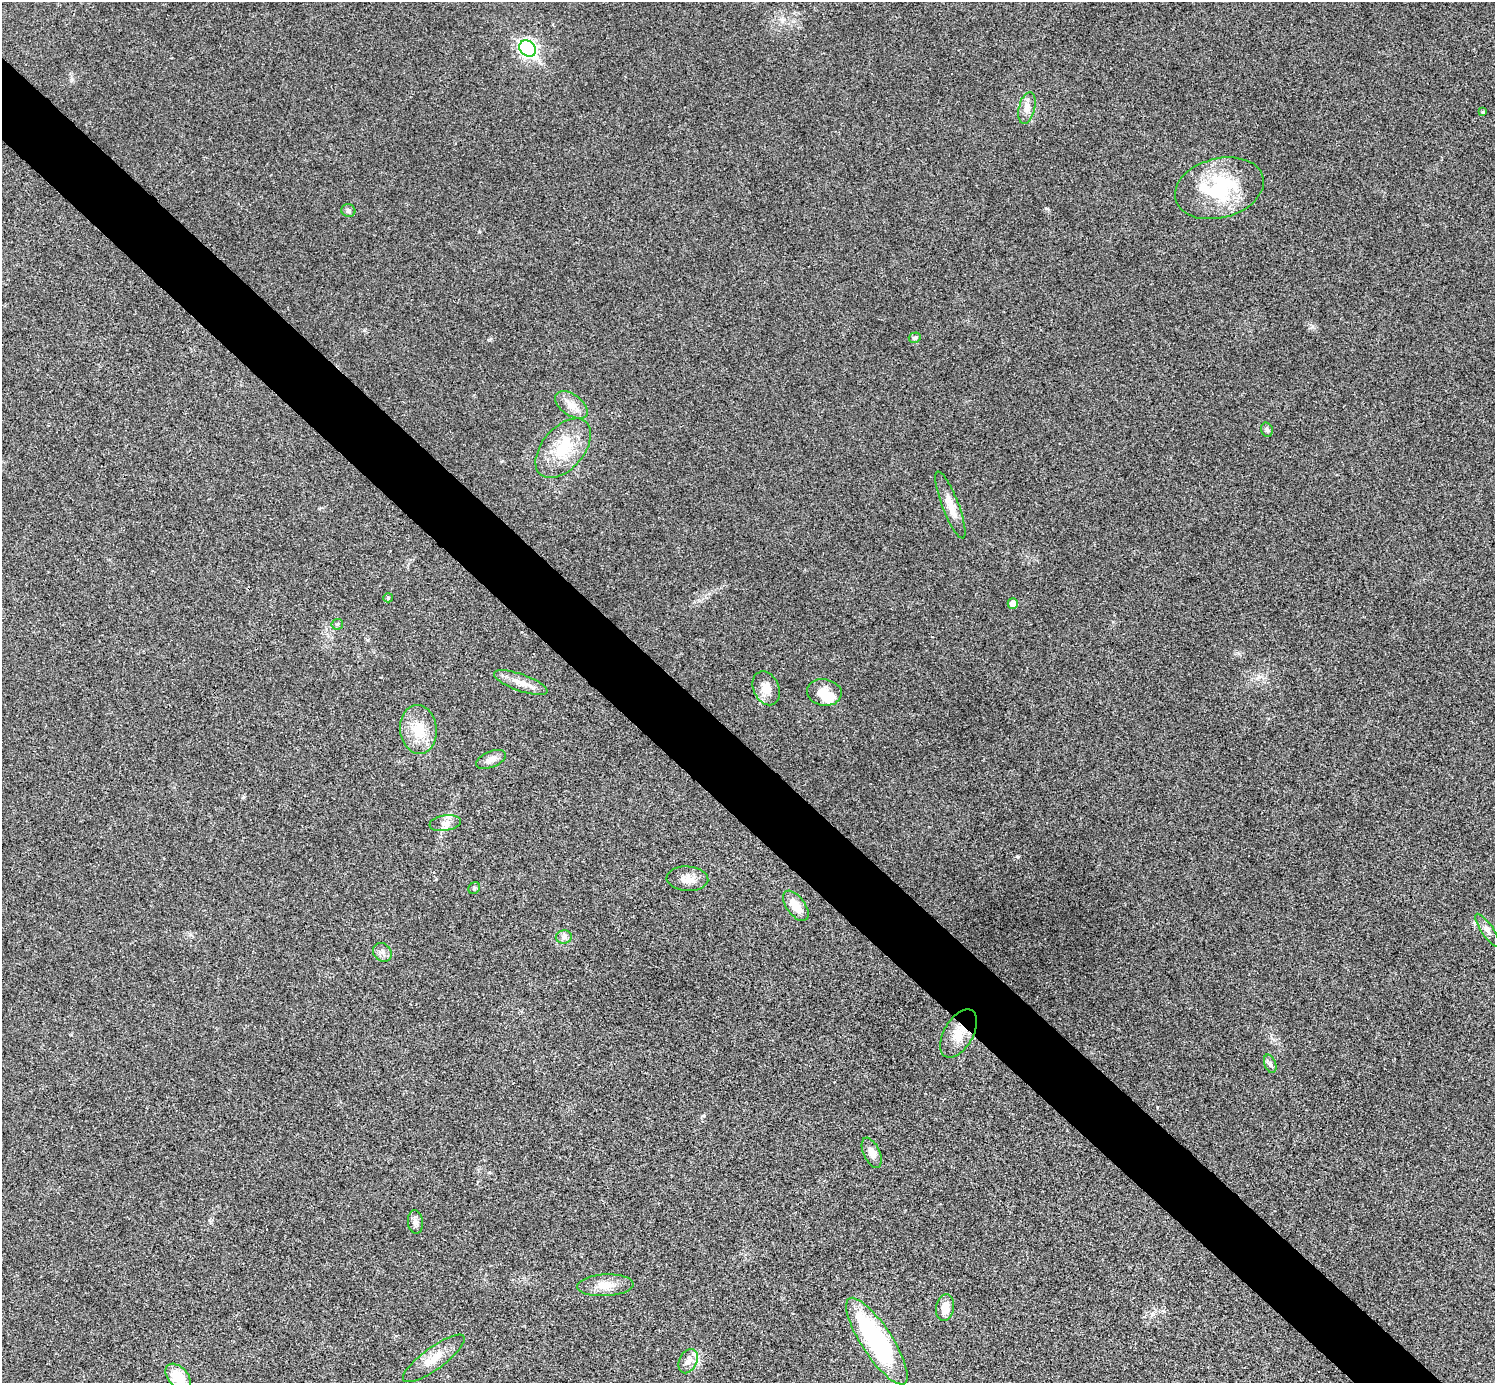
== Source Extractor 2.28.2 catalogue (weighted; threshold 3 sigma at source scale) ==
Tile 11 of 4 x 4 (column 3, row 3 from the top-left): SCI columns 2994-4486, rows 1682-3062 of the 5983 x 5983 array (HDU 1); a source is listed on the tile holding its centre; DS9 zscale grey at full resolution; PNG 1497 x 1385 px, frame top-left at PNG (2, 2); each listed source drawn as its Kron ellipse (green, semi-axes under 4 px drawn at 4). Shown black and unused: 5% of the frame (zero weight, under 3 of 4 exposures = <1% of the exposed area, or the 3 px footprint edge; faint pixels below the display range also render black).
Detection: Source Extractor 2.28.2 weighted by HDU 2 'WHT'; one run over the whole footprint, this tile lists its part. Background 0.0219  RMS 0.0055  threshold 0.0249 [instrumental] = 3 sigma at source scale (4.5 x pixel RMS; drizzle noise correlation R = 1.50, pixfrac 1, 0.05/0.05 arcsec/px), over >= 5 px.
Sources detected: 36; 1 inside a brighter object's white glare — neither listed nor drawn; the other 35 listed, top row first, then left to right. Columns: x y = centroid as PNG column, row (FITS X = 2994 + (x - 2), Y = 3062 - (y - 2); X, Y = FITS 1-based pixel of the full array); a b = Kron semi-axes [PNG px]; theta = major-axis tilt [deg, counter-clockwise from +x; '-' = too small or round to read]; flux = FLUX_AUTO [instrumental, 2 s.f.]
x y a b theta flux
528 49 9 7 -42 160
1027 108 16 8 77 4.2
1483 112 4 4 - 0.63
1219 188 45 30 15 47
348 211 7 6 - 1.6
915 338 6 5 - 0.94
571 405 18 10 -36 6.4
1267 430 7 5 -74 1.3
563 448 35 21 50 23
950 505 35 8 -69 7.7
388 598 5 4 - 0.65
1013 604 5 5 - 4
337 624 6 5 - 0.95
521 683 28 8 -20 6.7
766 688 17 12 -66 6.9
824 692 17 13 -8 7.2
418 729 24 18 -83 14
491 759 16 8 23 3.6
445 823 16 7 9 3.7
687 879 21 12 -4 6
474 888 6 5 - 0.95
796 906 17 9 -54 8.2
1487 930 19 6 -55 2.9
564 937 8 6 3 1.8
382 952 10 8 -45 2.6
959 1034 26 14 59 10
1270 1064 10 5 -69 1.5
872 1153 16 8 -65 4
415 1222 12 7 -84 2.4
605 1285 28 11 3 8.4
945 1308 13 9 82 7.4
877 1341 51 15 -57 83
434 1358 37 11 36 10
688 1361 13 8 63 3.5
178 1377 15 9 -48 15
Overlapping masked pixels (flux is a lower limit): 1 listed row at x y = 959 1034
Isophote crosses this tile's border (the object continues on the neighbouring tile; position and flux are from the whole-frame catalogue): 1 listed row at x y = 178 1377
Unlisted compact peaks at least as high as the median listed source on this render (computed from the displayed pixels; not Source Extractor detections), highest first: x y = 1312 327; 1046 208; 490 340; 72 79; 704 1116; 479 232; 1152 1314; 243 797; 364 330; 191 935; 368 640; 1238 653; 436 879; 1259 677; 502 461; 209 1220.